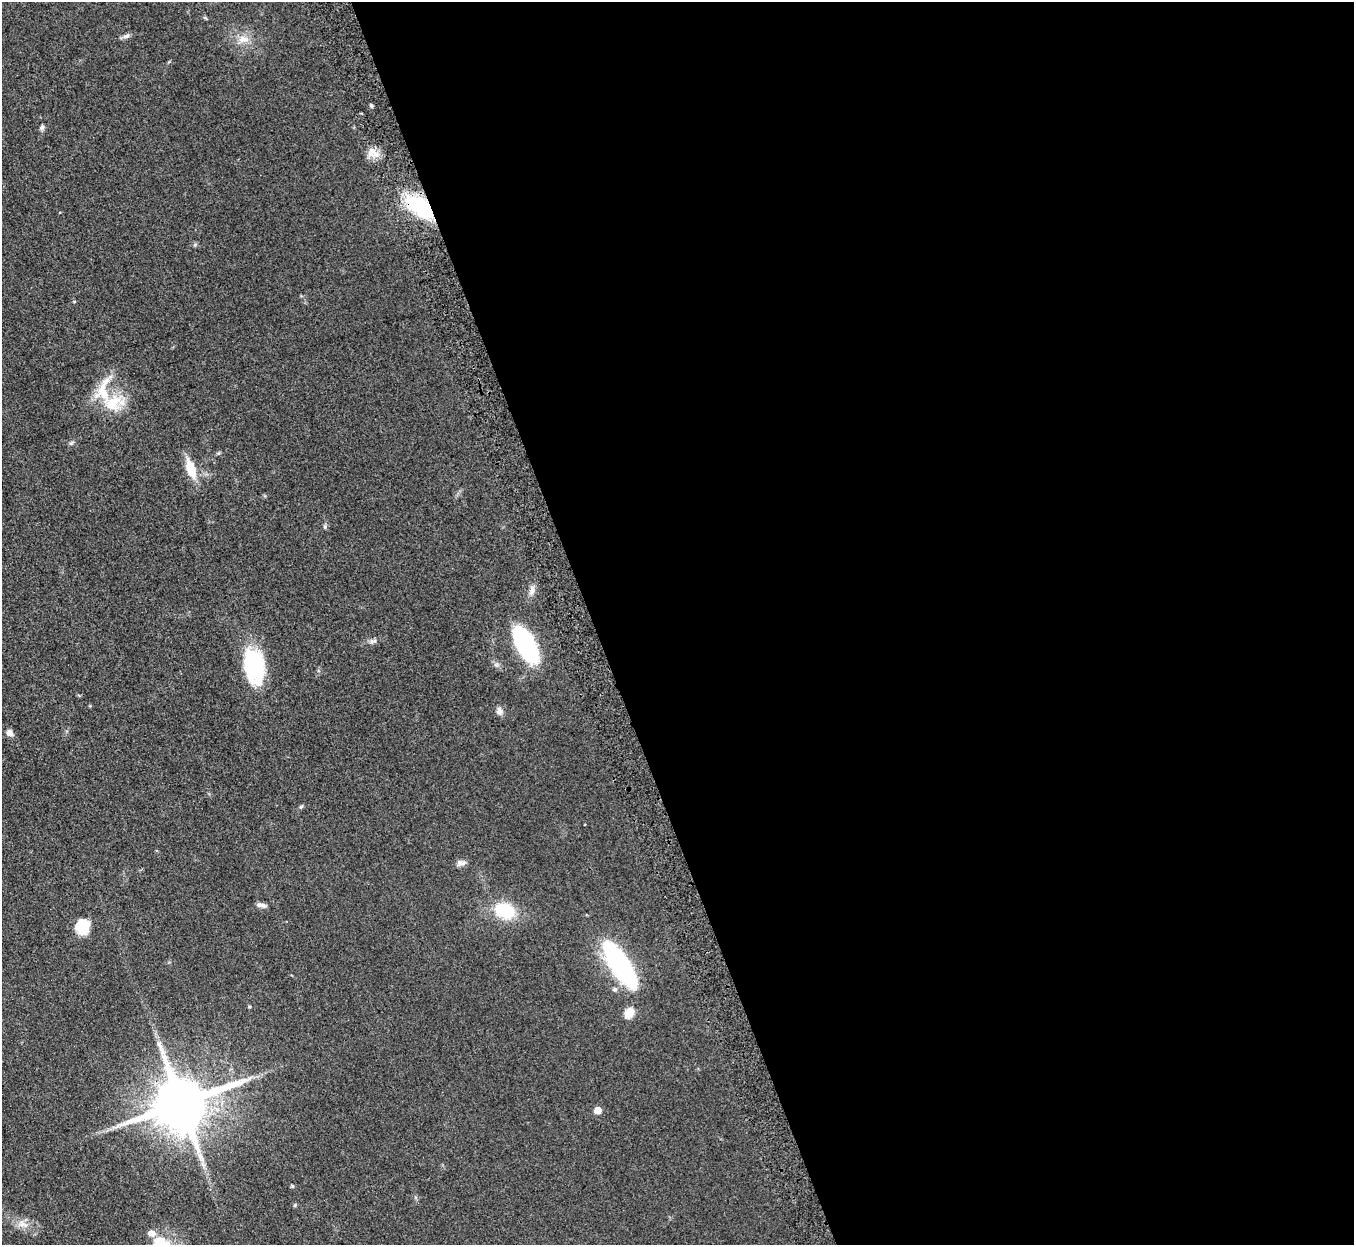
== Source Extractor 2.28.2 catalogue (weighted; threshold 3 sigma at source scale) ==
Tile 8 of 4 x 4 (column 4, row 2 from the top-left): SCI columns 4115-5466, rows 2809-4051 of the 5523 x 5490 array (HDU 1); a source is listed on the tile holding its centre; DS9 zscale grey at full resolution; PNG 1356 x 1247 px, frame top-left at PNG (2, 2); no overlay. Shown black and unused: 56% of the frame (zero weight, under 3 of 5 exposures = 4% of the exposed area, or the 3 px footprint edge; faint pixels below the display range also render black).
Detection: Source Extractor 2.28.2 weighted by HDU 2 'WHT'; one run over the whole footprint, this tile lists its part. Background 0.0774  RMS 0.0073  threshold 0.0329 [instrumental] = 3 sigma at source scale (4.5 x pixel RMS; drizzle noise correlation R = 1.50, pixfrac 1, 0.05/0.05 arcsec/px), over >= 5 px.
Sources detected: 32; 1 inside a brighter listed object's ellipse — not listed separately; the other 31 listed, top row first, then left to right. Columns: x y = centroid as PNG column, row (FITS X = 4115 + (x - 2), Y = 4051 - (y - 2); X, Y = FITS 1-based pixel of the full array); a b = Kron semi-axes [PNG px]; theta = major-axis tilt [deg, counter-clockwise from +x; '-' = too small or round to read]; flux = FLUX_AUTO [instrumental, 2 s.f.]
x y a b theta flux
126 36 10 6 16 2.1
243 39 16 10 3 7
371 106 5 4 - 1.1
42 127 7 5 88 1.5
374 153 20 7 -40 5.7
420 207 29 15 -37 57
74 302 5 3 - 0.56
113 403 30 21 16 22
191 469 19 9 -70 16
325 527 6 5 - 1.2
532 590 14 8 78 3.9
372 641 7 7 - 1.8
526 645 32 14 -62 110
254 666 39 21 -80 53
500 711 9 7 -73 3.5
10 732 8 7 - 3.2
301 807 7 4 61 1
461 863 13 7 0 3
262 905 12 5 -14 2.5
504 910 23 16 -17 30
82 927 15 13 55 17
620 965 52 16 -58 110
614 989 7 5 2 1.4
249 1007 4 4 - 0.71
629 1013 12 9 53 8.5
181 1103 16 14 20 5000
598 1110 5 5 - 13
292 1186 5 4 - 0.96
295 1205 6 3 71 0.75
23 1224 17 9 -21 6.5
152 1233 9 8 - 4.6
Overlapping masked pixels (flux is a lower limit): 1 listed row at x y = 420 207
Unlisted compact peaks at least as high as the median listed source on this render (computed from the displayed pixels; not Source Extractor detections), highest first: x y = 195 245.